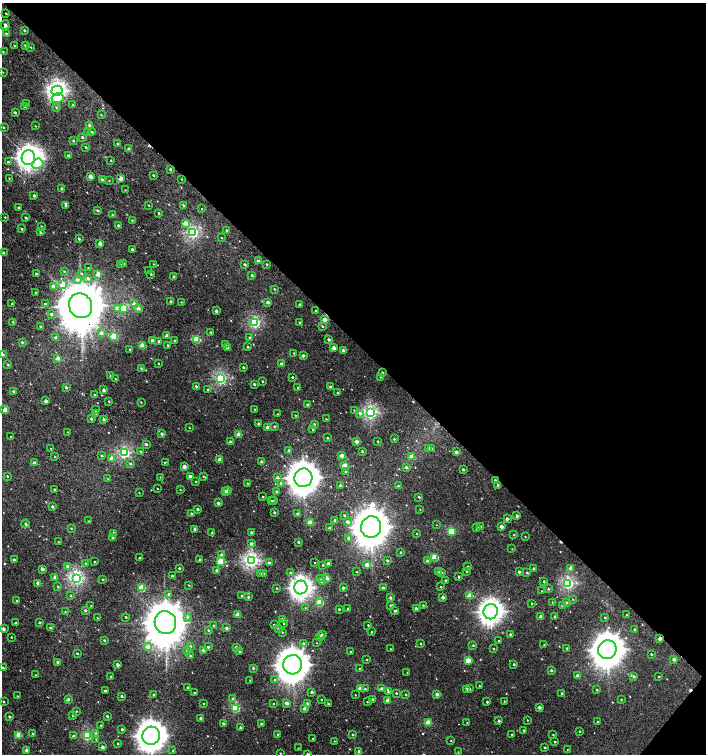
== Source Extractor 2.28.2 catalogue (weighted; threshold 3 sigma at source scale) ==
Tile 8 of 4 x 4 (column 4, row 2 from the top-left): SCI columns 4387-5794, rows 3009-4511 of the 6023 x 6013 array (HDU 1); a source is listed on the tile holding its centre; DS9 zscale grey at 2 x 2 block average (1 PNG px = mean of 2 x 2 image px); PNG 708 x 756 px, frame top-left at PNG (2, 3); each listed source drawn as its Kron ellipse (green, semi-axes under 4 px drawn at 4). Shown black and unused: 45% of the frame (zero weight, under 2 of 3 exposures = <1% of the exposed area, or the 3 px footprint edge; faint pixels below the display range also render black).
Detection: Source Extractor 2.28.2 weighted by HDU 2 'WHT'; one run over the whole footprint, this tile lists its part. Background 0.00103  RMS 0.0032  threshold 0.0145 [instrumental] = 3 sigma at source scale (4.5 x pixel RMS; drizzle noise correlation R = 1.50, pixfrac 1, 0.0396/0.0396 arcsec/px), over >= 5 px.
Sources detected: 557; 1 inside a brighter object's white glare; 15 cosmic-ray / hot-pixel residue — neither listed nor drawn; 5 inside a brighter listed object's ellipse — not listed separately; of the other 536, all 500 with FLUX_AUTO >= 0.343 (the completeness limit of this list) listed and drawn (36 fainter detections not listed), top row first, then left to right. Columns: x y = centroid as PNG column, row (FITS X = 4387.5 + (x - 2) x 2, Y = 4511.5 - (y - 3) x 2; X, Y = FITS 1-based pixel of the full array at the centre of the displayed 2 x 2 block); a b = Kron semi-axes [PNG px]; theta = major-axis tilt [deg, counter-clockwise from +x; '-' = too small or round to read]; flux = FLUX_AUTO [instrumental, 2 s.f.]
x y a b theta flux
6 13 3 2 - 0.58
5 25 5 3 - 2.7
24 30 3 2 - 1
6 34 3 3 - 0.97
14 45 3 2 - 0.59
25 45 3 2 - 0.73
31 47 2 2 - 0.36
3 52 3 2 - 0.51
3 72 2 2 - 0.39
57 91 5 5 - 240
58 98 6 5 - 11
26 104 3 2 - 0.73
73 105 3 2 - 0.75
24 107 3 2 - 1.1
56 108 3 3 - 0.65
15 113 2 2 - 1.6
101 115 3 2 - 0.46
89 125 3 2 - 2
35 126 2 2 - 0.37
3 127 3 2 - 0.74
92 132 3 2 - 0.68
87 133 3 2 - 0.68
82 137 2 2 - 1.5
73 141 2 2 - 1.1
118 144 3 2 - 0.99
86 147 2 2 - 0.83
129 149 2 2 - 2.3
68 155 3 2 - 1.2
28 158 7 6 - 320
111 161 2 2 - 0.67
8 162 3 2 - 1
38 164 6 5 - 16
170 169 2 2 - 1.5
153 175 2 2 - 0.77
91 176 2 2 - 6.6
9 178 2 2 - 0.43
121 178 2 2 - 7.2
182 179 2 2 - 0.38
102 180 3 2 - 1.6
109 181 2 2 - 0.44
62 189 2 2 - 2.9
125 190 2 2 - 0.36
34 196 2 2 - 1.7
66 205 3 2 - 1.2
149 205 2 2 - 0.4
183 205 3 2 - 0.73
19 208 2 2 - 1.4
201 209 2 2 - 0.48
97 210 3 2 - 1.2
159 213 2 2 - 1.2
112 215 3 2 - 0.71
5 217 2 2 - 0.46
26 218 2 2 - 1.2
132 220 3 2 - 0.55
185 223 3 3 - 5.3
118 225 2 2 - 1.7
42 227 2 2 - 1.4
22 229 2 2 - 1
227 230 2 2 - 1.5
40 232 3 2 - 0.89
193 233 3 3 - 100
221 238 2 2 - 0.37
79 239 2 2 - 1.3
100 243 2 2 - 5.5
132 249 2 2 - 1.3
3 253 2 2 - 1.6
258 261 3 3 - 1.3
123 263 2 2 - 2.1
121 264 3 3 - 0.89
153 264 2 2 - 0.37
266 264 3 2 - 0.51
245 265 2 2 - 1.7
88 268 2 2 - 0.48
64 271 3 2 - 0.61
149 271 2 2 - 0.56
81 273 3 3 - 0.65
36 274 2 2 - 1.2
98 274 3 2 - 6.3
151 274 3 2 - 0.68
252 275 2 2 - 1.6
174 277 2 2 - 1.2
88 278 3 3 - 1.9
77 280 4 3 - 2
63 284 3 3 - 10
53 286 3 2 - 5
274 289 2 2 - 0.59
36 293 2 2 - 0.48
171 302 3 2 - 1.4
181 302 2 2 - 0.53
268 302 2 2 - 3
12 304 2 2 - 0.73
45 304 2 2 - 0.9
134 304 3 3 - 4.6
300 305 2 2 - 1.6
81 306 12 11 - 5300
124 308 3 3 - 26
138 308 3 3 - 3.1
117 309 3 3 - 3.5
216 311 2 2 - 1.8
316 311 2 2 - 1.4
51 314 2 2 - 1.6
324 320 3 2 - 7.5
13 322 3 2 - 0.62
254 323 3 3 - 81
300 323 2 2 - 1.5
40 326 2 2 - 0.56
322 326 2 2 - 1.2
211 332 3 2 - 0.75
101 333 3 3 - 2
114 336 3 3 - 38
166 336 2 2 - 4.4
56 337 3 2 - 1.7
250 338 3 2 - 1.5
197 339 3 3 - 30
152 340 2 2 - 2.1
329 340 2 2 - 1.9
159 341 2 2 - 1.5
175 341 3 2 - 1.4
22 342 3 2 - 1.2
226 344 2 2 - 0.5
168 345 2 2 - 0.77
142 346 3 3 - 16
248 347 2 2 - 0.85
227 348 3 2 - 1.6
334 348 2 2 - 6.4
130 349 3 2 - 0.96
343 351 2 2 - 4.4
294 353 3 2 - 0.67
3 355 3 2 - 1.5
303 356 2 2 - 3
58 358 3 2 - 4.6
159 363 2 2 - 0.44
281 364 2 2 - 2.3
8 365 3 2 - 0.92
243 367 2 2 - 1.3
141 368 3 2 - 0.66
382 373 2 2 - 1.2
110 376 2 2 - 0.83
292 377 2 2 - 3
380 377 2 2 - 0.39
220 378 3 3 - 98
115 379 2 2 - 0.43
262 381 3 2 - 0.7
254 384 2 2 - 1.3
196 386 2 2 - 1.4
66 387 3 2 - 1.3
330 387 2 2 - 2.4
298 388 2 2 - 0.78
104 390 2 2 - 2.9
208 390 2 2 - 1
13 391 3 2 - 1.4
338 393 2 2 - 0.76
94 394 3 2 - 0.53
46 401 2 2 - 3.3
109 401 2 2 - 0.52
141 402 2 2 - 0.57
307 405 3 2 - 1.5
255 409 3 2 - 0.66
5 410 3 3 - 8.1
95 410 2 2 - 1.3
354 411 3 2 - 1.1
370 412 4 4 - 130
360 413 4 3 - 2.4
96 414 3 2 - 0.75
278 414 2 2 - 0.38
295 415 2 2 - 0.45
91 419 2 2 - 1.1
104 419 2 2 - 1.9
326 419 2 2 - 1.7
258 424 3 2 - 1
314 424 3 2 - 0.87
274 426 2 2 - 1
189 428 2 2 - 0.42
268 428 2 2 - 3.8
313 429 2 2 - 0.75
68 432 2 2 - 0.43
162 434 2 2 - 2.1
239 434 2 2 - 7.4
11 437 2 2 - 0.44
327 438 2 2 - 0.8
394 439 3 2 - 0.66
356 441 2 2 - 4.6
231 442 3 2 - 2.6
378 442 2 2 - 0.54
146 444 2 2 - 1.9
51 448 2 2 - 0.35
432 448 3 3 - 1
429 449 2 2 - 2.3
140 451 3 2 - 0.8
289 451 3 2 - 1.8
362 451 3 2 - 0.86
456 452 3 2 - 2.8
124 453 3 3 - 92
341 455 2 2 - 4.7
55 456 3 2 - 0.68
102 456 3 2 - 1.1
411 457 3 2 - 10
111 458 3 2 - 6.1
220 460 2 2 - 6.1
261 461 2 2 - 1.5
165 462 2 2 - 8.8
35 463 2 2 - 5.5
130 464 3 3 - 1.1
345 466 3 3 - 10
184 467 2 2 - 4.8
406 467 3 2 - 1.9
463 469 2 2 - 1.3
345 471 2 2 - 0.62
8 476 2 2 - 0.82
190 476 2 2 - 4.5
203 476 3 2 - 0.58
160 477 2 2 - 0.39
277 478 3 2 - 2.8
303 478 9 9 - 1400
108 479 3 2 - 0.48
495 480 3 2 - 1.3
196 481 2 2 - 0.99
248 483 3 2 - 0.62
281 483 3 3 - 2.4
498 485 3 2 - 1.3
340 486 2 2 - 2.5
398 486 2 2 - 1
157 488 2 2 - 0.38
54 489 2 2 - 0.91
180 490 2 2 - 0.45
228 491 3 2 - 1.5
276 491 3 3 - 1.1
225 492 3 2 - 7
139 493 2 2 - 0.35
263 497 3 2 - 0.53
419 497 2 2 - 0.91
271 501 2 2 - 0.58
274 501 3 2 - 0.55
218 503 2 2 - 2.2
52 507 2 2 - 1.8
198 509 2 2 - 1.8
420 510 2 2 - 0.41
274 513 2 2 - 1.4
192 514 2 2 - 1.1
297 514 3 3 - 1.6
344 516 3 2 - 0.79
517 516 3 2 - 2.1
507 519 2 2 - 2.2
335 520 2 2 - 2
89 521 2 2 - 0.39
347 522 3 3 - 2.4
310 523 3 2 - 14
26 524 4 3 - 1.5
437 525 2 2 - 0.49
501 526 2 2 - 4.1
371 527 11 10 - 2400
480 527 2 2 - 4.3
71 528 3 2 - 0.56
329 528 2 2 - 1.3
477 528 2 2 - 1.3
195 529 2 2 - 2.3
451 531 3 3 - 33
251 532 2 2 - 1.5
114 533 2 2 - 2.9
212 533 3 3 - 0.93
417 533 2 2 - 0.4
514 535 2 2 - 0.55
525 537 3 2 - 0.4
113 538 3 2 - 2.3
349 538 3 2 - 3.9
59 542 2 2 - 0.56
298 542 2 2 - 1.4
251 544 3 3 - 2.3
512 549 2 2 - 0.35
400 552 3 2 - 0.79
222 555 3 2 - 3.7
435 557 3 3 - 25
140 558 2 2 - 2.1
14 560 2 2 - 2.5
200 560 2 2 - 2
251 560 4 4 - 160
387 561 2 2 - 1.4
427 561 3 3 - 1.4
95 562 2 2 - 0.79
221 562 3 3 - 33
86 563 3 2 - 0.55
269 563 3 2 - 2.7
315 563 2 2 - 0.42
328 563 2 2 - 2.4
323 565 3 2 - 0.71
367 565 2 2 - 5.8
67 566 3 3 - 1.5
468 566 2 2 - 0.75
179 568 2 2 - 1.1
571 568 3 3 - 4.9
42 569 2 2 - 3.7
534 569 2 2 - 1.5
217 570 2 2 - 1.7
438 571 3 3 - 0.64
357 572 2 2 - 0.49
442 572 3 3 - 1.1
467 572 2 2 - 0.48
519 572 3 2 - 1.5
260 573 3 2 - 1.9
264 573 3 2 - 0.62
291 573 3 3 - 1.2
527 573 2 2 - 0.88
172 576 2 2 - 1
55 577 2 2 - 3.3
459 577 2 2 - 1.1
76 578 4 3 - 130
327 578 3 2 - 3.5
103 579 2 2 - 1
321 579 3 3 - 0.83
445 580 2 2 - 0.58
322 582 2 2 - 2.8
544 582 2 2 - 1
38 583 2 2 - 4.4
568 583 4 3 - 100
189 585 3 2 - 0.48
58 587 3 2 - 0.62
301 587 7 6 - 370
441 587 2 2 - 0.89
141 588 3 3 - 31
277 588 2 2 - 0.58
343 588 2 2 - 2.2
383 588 2 2 - 1.4
548 589 3 2 - 0.83
541 591 2 2 - 1.5
169 594 3 3 - 1.8
70 596 3 2 - 0.67
242 596 2 2 - 0.94
470 596 3 3 - 14
248 597 2 2 - 0.91
443 597 2 2 - 4.4
390 598 2 2 - 2.1
573 599 2 2 - 0.36
17 601 2 2 - 0.62
552 602 2 2 - 0.35
567 602 3 3 - 1.2
319 603 4 3 - 31
532 603 2 2 - 0.69
391 605 2 2 - 1.1
423 605 2 2 - 0.69
562 605 3 2 - 1.4
91 606 2 2 - 0.34
305 608 2 2 - 0.42
339 609 2 2 - 0.74
348 609 2 2 - 1.2
416 609 2 2 - 2.5
85 610 3 2 - 0.95
395 611 3 3 - 1.6
65 612 3 2 - 0.61
491 612 8 7 - 500
238 614 2 2 - 7.3
627 615 2 2 - 0.6
555 616 2 2 - 1.3
126 617 2 2 - 0.69
188 617 4 3 - 1.3
541 617 2 2 - 3.5
97 618 2 2 - 0.42
605 618 2 2 - 0.71
282 619 2 2 - 4.4
15 623 3 2 - 0.8
40 623 2 2 - 1.6
165 623 11 11 - 3800
284 624 3 2 - 0.52
274 625 2 2 - 1.1
368 625 2 2 - 0.63
213 626 3 2 - 0.71
50 628 3 2 - 0.88
226 628 2 2 - 2.2
4 629 2 2 - 3.2
278 629 2 2 - 0.83
634 629 2 2 - 0.97
208 630 3 2 - 0.81
282 632 2 2 - 0.38
371 632 3 2 - 0.71
322 634 3 2 - 1.7
510 634 2 2 - 1.1
11 637 2 2 - 0.82
320 637 2 2 - 1.6
660 638 2 2 - 4
104 640 3 2 - 0.85
499 641 2 2 - 0.73
303 643 3 3 - 1.4
317 643 2 2 - 0.35
420 644 2 2 - 0.73
473 645 3 2 - 0.91
544 645 2 2 - 0.47
190 646 3 3 - 1.5
147 647 3 3 - 4.5
208 647 2 2 - 1.2
236 648 2 2 - 2.8
567 648 3 2 - 1
390 649 2 2 - 0.38
493 649 2 2 - 0.48
188 650 3 3 - 2.8
204 650 2 2 - 4.6
607 650 9 9 - 1700
240 652 2 2 - 1.4
351 652 2 2 - 1.3
77 653 2 2 - 0.85
651 654 2 2 - 1
190 656 3 2 - 0.82
674 659 2 2 - 3.3
367 660 2 2 - 0.49
468 660 3 2 - 15
58 662 2 2 - 2.2
514 664 2 2 - 1.2
118 665 2 2 - 3.1
292 665 9 9 - 1700
3 668 2 2 - 1.5
253 668 2 2 - 1.2
359 668 2 2 - 0.37
551 670 2 2 - 1.5
407 672 2 2 - 0.39
35 675 2 2 - 0.52
111 676 2 2 - 0.76
577 676 3 2 - 3.2
634 676 3 3 - 1.7
659 677 2 2 - 0.49
275 679 3 3 - 1.4
250 680 2 2 - 0.35
479 686 2 2 - 0.6
188 688 2 2 - 0.91
360 688 2 2 - 6.2
365 689 3 2 - 1.1
381 689 2 2 - 2.9
467 689 2 2 - 1.9
470 689 2 2 - 0.66
597 690 2 2 - 0.71
105 691 2 2 - 1.4
312 692 2 2 - 1.9
388 692 3 2 - 0.95
195 693 2 2 - 1.4
396 693 2 2 - 0.74
562 693 2 2 - 0.92
437 694 3 3 - 3.6
154 695 3 2 - 0.96
355 695 2 2 - 0.41
406 695 3 2 - 0.66
17 696 2 2 - 0.39
121 696 2 2 - 1.6
68 699 3 3 - 1.2
233 699 3 3 - 1.8
373 699 2 2 - 0.72
621 699 2 2 - 0.47
321 700 2 2 - 0.57
388 701 2 2 - 7.5
504 701 2 2 - 0.5
3 702 2 2 - 0.6
367 702 2 2 - 0.55
487 702 3 2 - 1
273 703 2 2 - 0.44
287 703 2 2 - 4.5
307 703 2 2 - 1.9
204 704 2 2 - 0.45
328 704 2 2 - 0.92
539 707 2 2 - 3.1
235 708 3 3 - 52
304 709 3 3 - 1.8
76 711 2 2 - 0.46
73 715 2 2 - 1.2
107 716 2 2 - 1.2
9 717 2 2 - 1.8
201 718 2 2 - 3.1
527 720 2 2 - 0.57
499 721 2 2 - 1.6
597 722 2 2 - 0.77
223 723 2 2 - 1.4
428 723 3 3 - 18
467 723 2 2 - 0.43
261 724 2 2 - 0.9
101 725 2 2 - 0.62
240 727 2 2 - 1.5
122 729 2 2 - 1.4
523 730 2 2 - 0.7
580 731 2 2 - 0.68
32 733 2 2 - 0.73
96 733 4 3 - 0.86
278 734 2 2 - 1
353 734 2 2 - 0.86
512 734 2 2 - 0.59
19 735 3 3 - 16
553 735 2 2 - 0.59
73 736 3 2 - 1.5
87 736 3 3 - 62
151 736 9 9 - 1100
96 739 3 3 - 0.54
313 739 2 2 - 0.51
334 741 2 2 - 0.42
451 741 2 2 - 0.43
555 742 3 2 - 0.77
118 743 2 2 - 0.92
102 747 2 2 - 3.2
545 747 2 2 - 1.2
298 748 2 2 - 0.37
567 749 2 2 - 5.4
26 750 2 2 - 2.2
173 750 4 2 - 0.78
359 751 2 2 - 2.6
458 752 2 2 - 0.36
280 753 2 2 - 0.45
308 754 3 2 - 1.8
Overlapping masked pixels (flux is a lower limit): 3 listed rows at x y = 81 306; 495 480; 660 638
Isophote crosses this tile's border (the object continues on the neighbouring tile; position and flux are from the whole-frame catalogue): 1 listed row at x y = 308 754